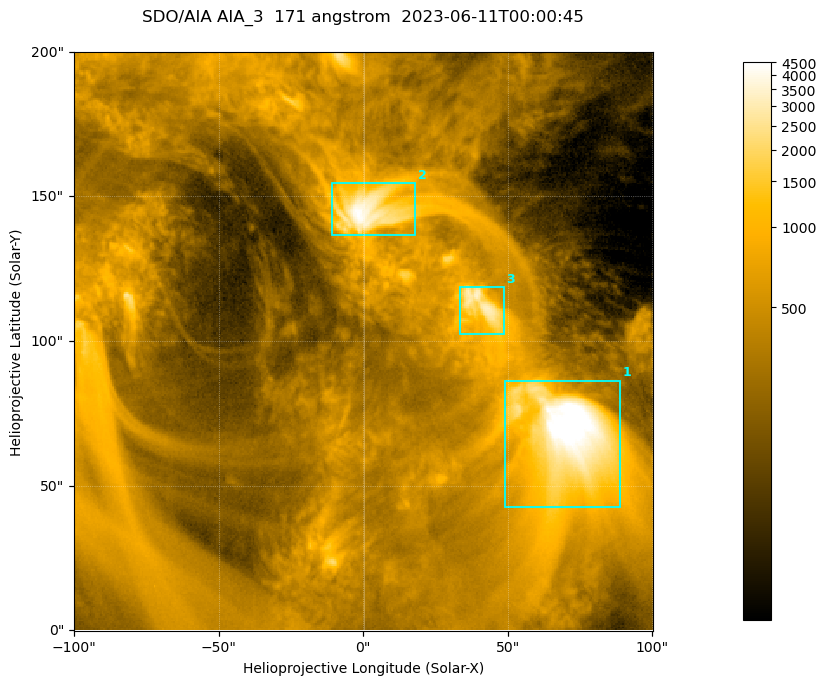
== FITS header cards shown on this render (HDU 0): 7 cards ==
TELESCOP= 'SDO/AIA '           / For AIA: SDO/AIA
INSTRUME= 'AIA_3   '           / For AIA: AIA_ATA1, AIA_ATA2, AIA_ATA3 or AIA_AT
WAVELNTH=                  171 / [angstrom] Wavelength
WAVEUNIT= 'angstrom'           / Wavelength unit: angstrom
DATE-OBS= '2023-06-11T00:00:45.352' / [ISO] Date when observation started; ISO 8
CTYPE1  = 'HPLN-TAN'           / CTYPE1; Typically HPLN
CTYPE2  = 'HPLT-TAN'           / CTYPE2; Typically HPLT

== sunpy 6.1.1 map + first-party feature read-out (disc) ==
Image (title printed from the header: SDO/AIA AIA_3  171 angstrom  2023-06-11T00:00:45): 334 x 334 px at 0.599 arcsec/px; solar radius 945 arcsec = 1577 px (partial field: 1.4% of the solar disc is inside the frame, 100% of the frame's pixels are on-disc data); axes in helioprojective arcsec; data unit not stated in the header (colour bar unlabelled)
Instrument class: DISC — disc imager (sunpy class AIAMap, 171 A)
Bright regions (active regions / flare kernels): reference = the on-disc median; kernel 3 px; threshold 5 sigma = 1109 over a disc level ~355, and >= 1.15x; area >= 111 px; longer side >= 4 px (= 2.4 arcsec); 3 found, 3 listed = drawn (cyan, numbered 1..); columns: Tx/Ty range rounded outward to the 2 arcsec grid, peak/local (2 s.f.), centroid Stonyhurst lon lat
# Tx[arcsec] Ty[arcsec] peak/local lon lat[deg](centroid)
1 48..90 42..86 16 +4 +4
2 -12..18 136..156 12 +0 +9
3 32..50 102..120 9 +2 +7